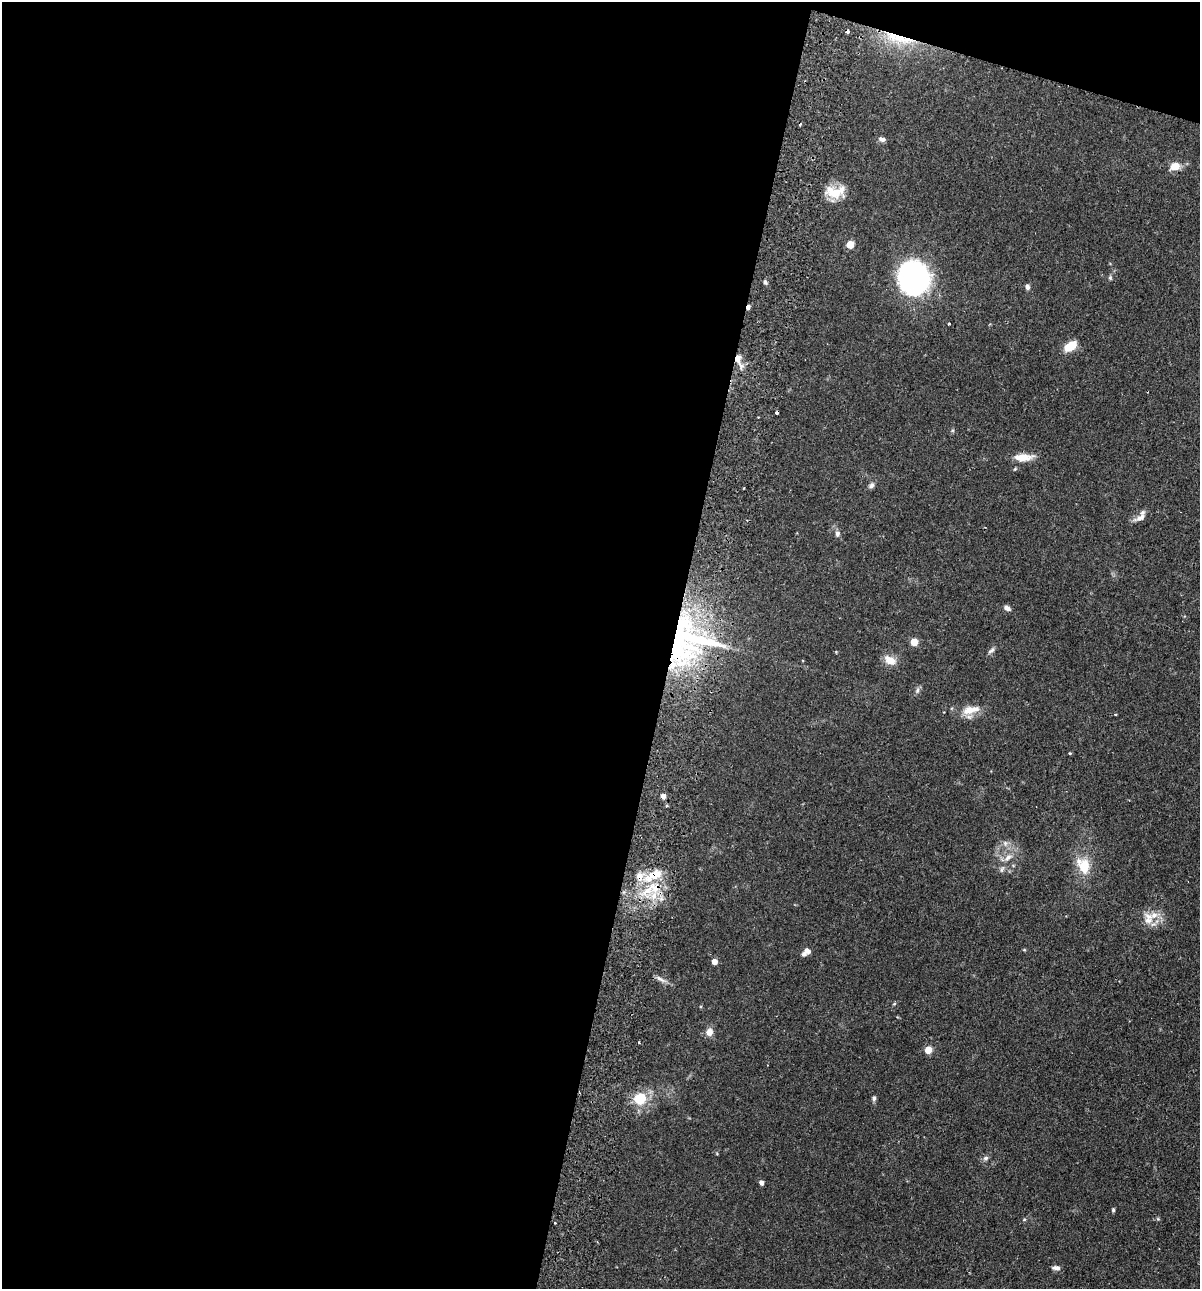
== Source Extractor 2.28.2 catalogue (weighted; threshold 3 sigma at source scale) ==
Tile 1 of 4 x 4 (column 1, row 1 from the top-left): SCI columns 307-1504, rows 3880-5166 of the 5280 x 5184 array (HDU 1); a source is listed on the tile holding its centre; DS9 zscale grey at full resolution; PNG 1202 x 1291 px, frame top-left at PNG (2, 2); no overlay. Shown black and unused: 58% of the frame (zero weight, under 2 of 3 exposures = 3% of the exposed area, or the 3 px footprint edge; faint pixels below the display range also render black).
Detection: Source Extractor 2.28.2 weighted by HDU 2 'WHT'; one run over the whole footprint, this tile lists its part. Background 0.0824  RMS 0.0058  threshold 0.0261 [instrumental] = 3 sigma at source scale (4.5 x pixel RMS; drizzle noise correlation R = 1.50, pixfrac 1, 0.05/0.05 arcsec/px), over >= 5 px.
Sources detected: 56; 1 inside a brighter object's white glare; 3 cosmic-ray / hot-pixel residue — not listed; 4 inside a brighter listed object's ellipse — not listed separately; the other 48 listed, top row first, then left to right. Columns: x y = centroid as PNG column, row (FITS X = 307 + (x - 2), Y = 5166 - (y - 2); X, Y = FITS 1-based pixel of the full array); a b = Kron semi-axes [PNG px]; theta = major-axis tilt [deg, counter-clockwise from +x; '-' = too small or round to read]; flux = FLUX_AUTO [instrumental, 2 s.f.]
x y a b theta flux
847 31 4 3 - 3.1
900 38 32 12 -24 19
882 139 9 5 -19 1.9
1175 166 10 8 12 7
835 192 23 14 4 12
850 245 5 5 - 16
914 278 34 29 -51 110
1110 278 6 5 - 0.83
765 282 5 5 - 0.99
1027 287 7 5 -68 1.6
949 323 3 3 - 0.91
1070 346 13 8 35 11
738 359 12 8 87 4.6
777 412 3 3 - 1
1023 457 21 8 2 8.1
871 485 8 6 56 1.7
1141 517 19 8 30 3.9
837 534 8 6 88 1.6
1007 608 8 5 -35 2.2
914 642 5 5 - 15
676 649 88 45 82 120
991 650 11 5 40 1.5
890 660 13 8 -33 7
917 690 8 6 69 1.4
970 710 27 10 13 8.7
1070 753 3 3 - 0.92
663 796 5 4 - 3.9
1005 843 8 6 -78 1.9
1008 857 13 7 45 3.7
1084 866 20 14 -61 14
1002 870 9 4 68 1.3
639 877 13 11 81 6.1
655 887 18 16 -16 16
1148 919 19 13 -84 7.3
807 951 8 7 - 2.2
714 962 4 4 - 5.6
661 979 16 5 -29 2.6
894 1004 6 3 19 0.59
709 1032 10 8 79 3.7
928 1050 6 6 - 6.6
640 1098 17 16 - 14
874 1098 6 5 - 1.4
986 1158 8 5 16 1.4
761 1183 4 4 - 2.5
1113 1210 6 4 -90 0.85
1158 1219 5 4 - 0.64
555 1223 3 2 - 0.4
1056 1268 9 6 -12 2.2
Overlapping masked pixels (flux is a lower limit): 6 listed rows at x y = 847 31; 900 38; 738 359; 676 649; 639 877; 655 887